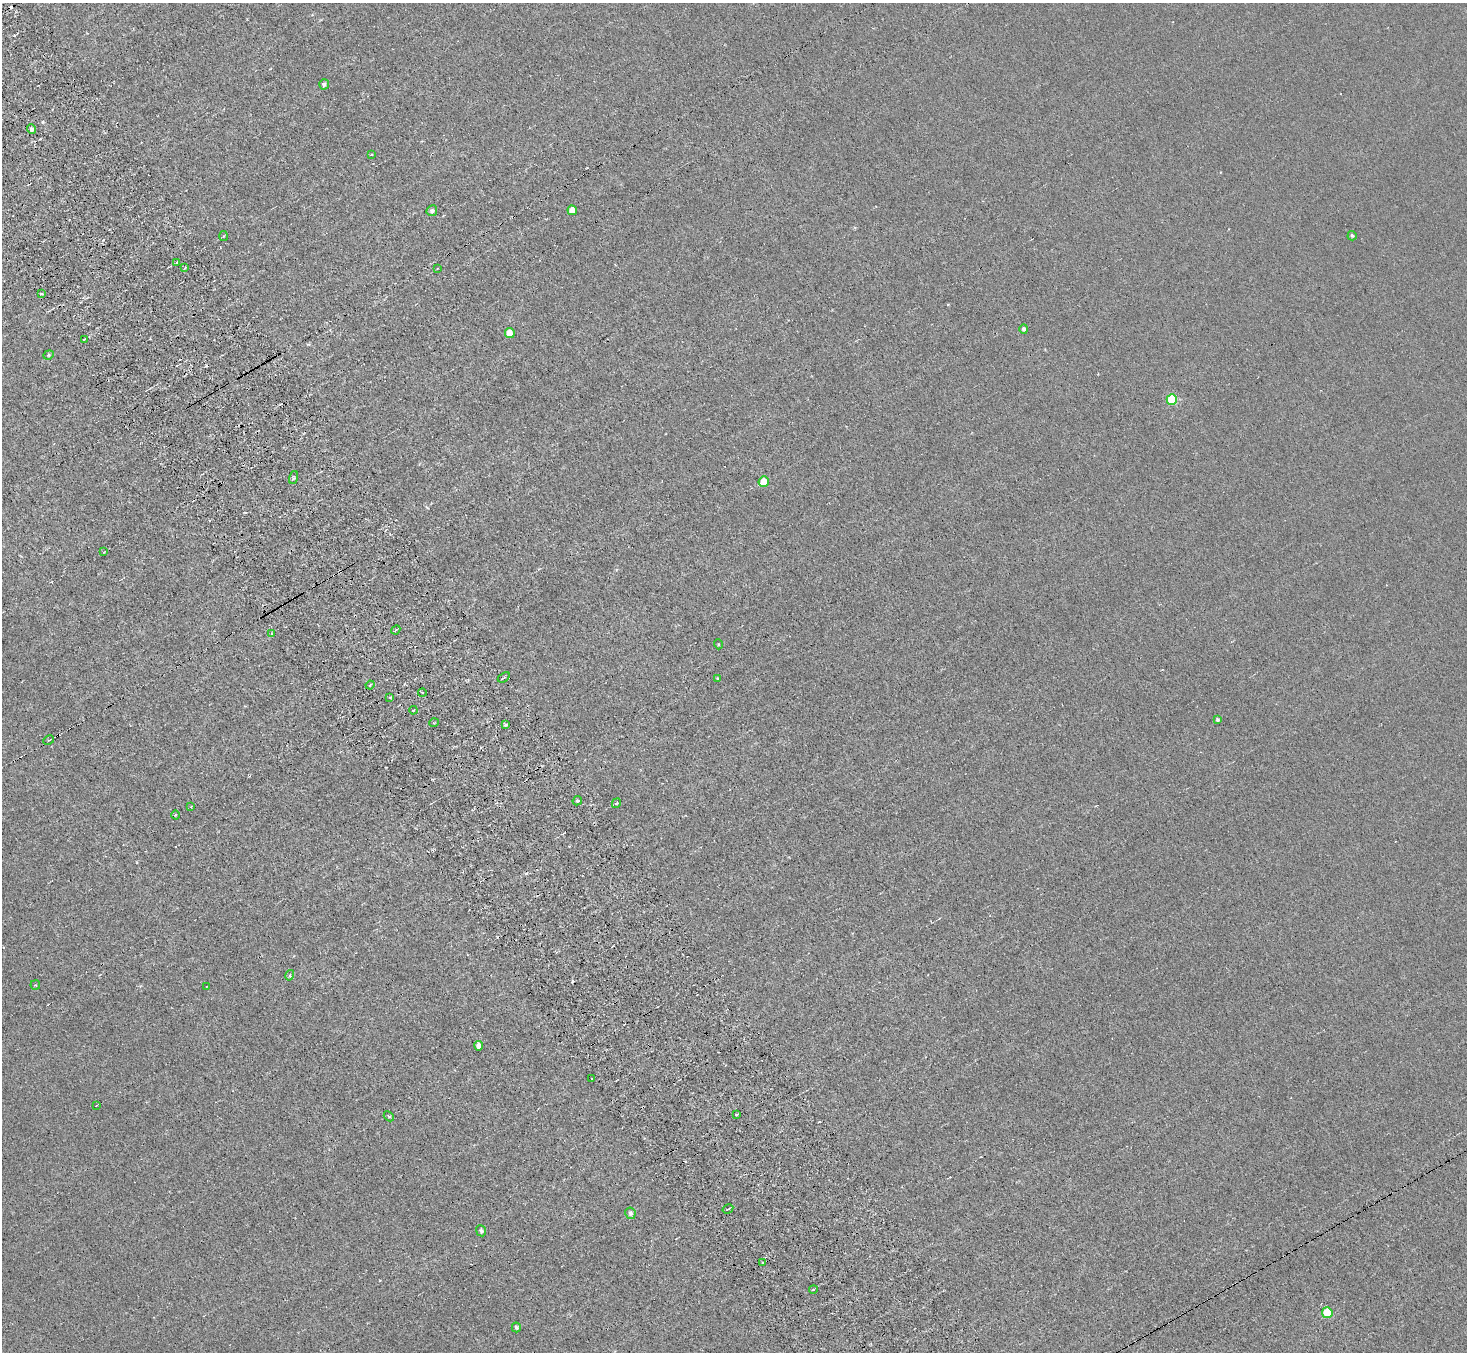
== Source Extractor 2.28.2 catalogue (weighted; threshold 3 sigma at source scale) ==
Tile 11 of 4 x 4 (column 3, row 3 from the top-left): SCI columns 2977-4441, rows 1677-3026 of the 5954 x 5912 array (HDU 1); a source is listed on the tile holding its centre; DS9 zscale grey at full resolution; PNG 1469 x 1354 px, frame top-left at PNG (2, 3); each listed source drawn as its Kron ellipse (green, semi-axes under 4 px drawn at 4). Shown black and unused: <1% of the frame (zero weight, under 3 of 6 exposures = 3% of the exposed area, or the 3 px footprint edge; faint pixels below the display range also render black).
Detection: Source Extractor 2.28.2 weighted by HDU 2 'WHT'; one run over the whole footprint, this tile lists its part. Background 0.00442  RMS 0.0026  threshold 0.0107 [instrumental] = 3 sigma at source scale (4.09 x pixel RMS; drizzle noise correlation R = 1.36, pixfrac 0.8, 0.05/0.05 arcsec/px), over >= 5 px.
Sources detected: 60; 9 cosmic-ray / hot-pixel residue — neither listed nor drawn; the other 51 listed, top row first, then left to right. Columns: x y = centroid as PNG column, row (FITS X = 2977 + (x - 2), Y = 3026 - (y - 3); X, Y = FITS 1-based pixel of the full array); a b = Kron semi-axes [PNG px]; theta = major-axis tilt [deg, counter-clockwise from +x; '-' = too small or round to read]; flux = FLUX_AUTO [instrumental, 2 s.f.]
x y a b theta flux
324 84 5 5 - 0.65
32 129 5 4 - 0.9
371 155 4 2 - 0.2
572 210 5 4 - 2.7
432 211 5 5 - 0.7
223 236 5 3 - 0.23
1352 236 5 4 - 0.39
177 262 3 2 - 0.22
185 268 2 2 - 0.23
437 269 4 2 - 0.17
41 294 3 3 - 1
1024 329 5 4 - 0.56
510 333 5 5 - 3.4
84 339 3 2 - 0.37
49 355 5 4 - 0.34
1172 399 5 5 - 13
293 478 6 3 71 0.31
764 482 5 5 - 5.1
104 552 3 2 - 0.18
396 630 5 4 - 0.36
272 634 3 3 - 0.33
718 644 5 3 - 0.24
504 677 7 3 34 0.39
718 678 4 3 - 0.26
370 685 4 3 - 0.32
422 692 4 2 - 0.23
390 697 3 3 - 0.3
413 710 4 3 - 0.32
1218 720 4 3 - 0.45
434 723 5 3 - 0.22
505 724 3 3 - 0.75
49 740 5 3 - 0.44
577 801 5 4 - 0.41
616 803 5 3 - 0.32
191 806 4 2 - 0.18
175 815 4 3 - 0.21
290 975 5 3 - 0.25
35 985 5 4 - 0.29
207 986 3 2 - 0.16
479 1046 5 4 - 1.6
592 1078 3 2 - 0.16
96 1106 3 2 - 0.22
736 1114 3 3 - 0.68
389 1116 6 3 -43 0.41
728 1209 5 2 - 0.28
630 1213 6 5 - 0.78
481 1231 5 5 - 0.68
763 1263 4 3 - 0.61
813 1289 4 2 - 0.46
1327 1313 5 5 - 8.2
516 1327 5 4 - 0.58
Unlisted compact peaks at least as high as the median listed source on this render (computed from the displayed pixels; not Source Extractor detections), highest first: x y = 43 122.